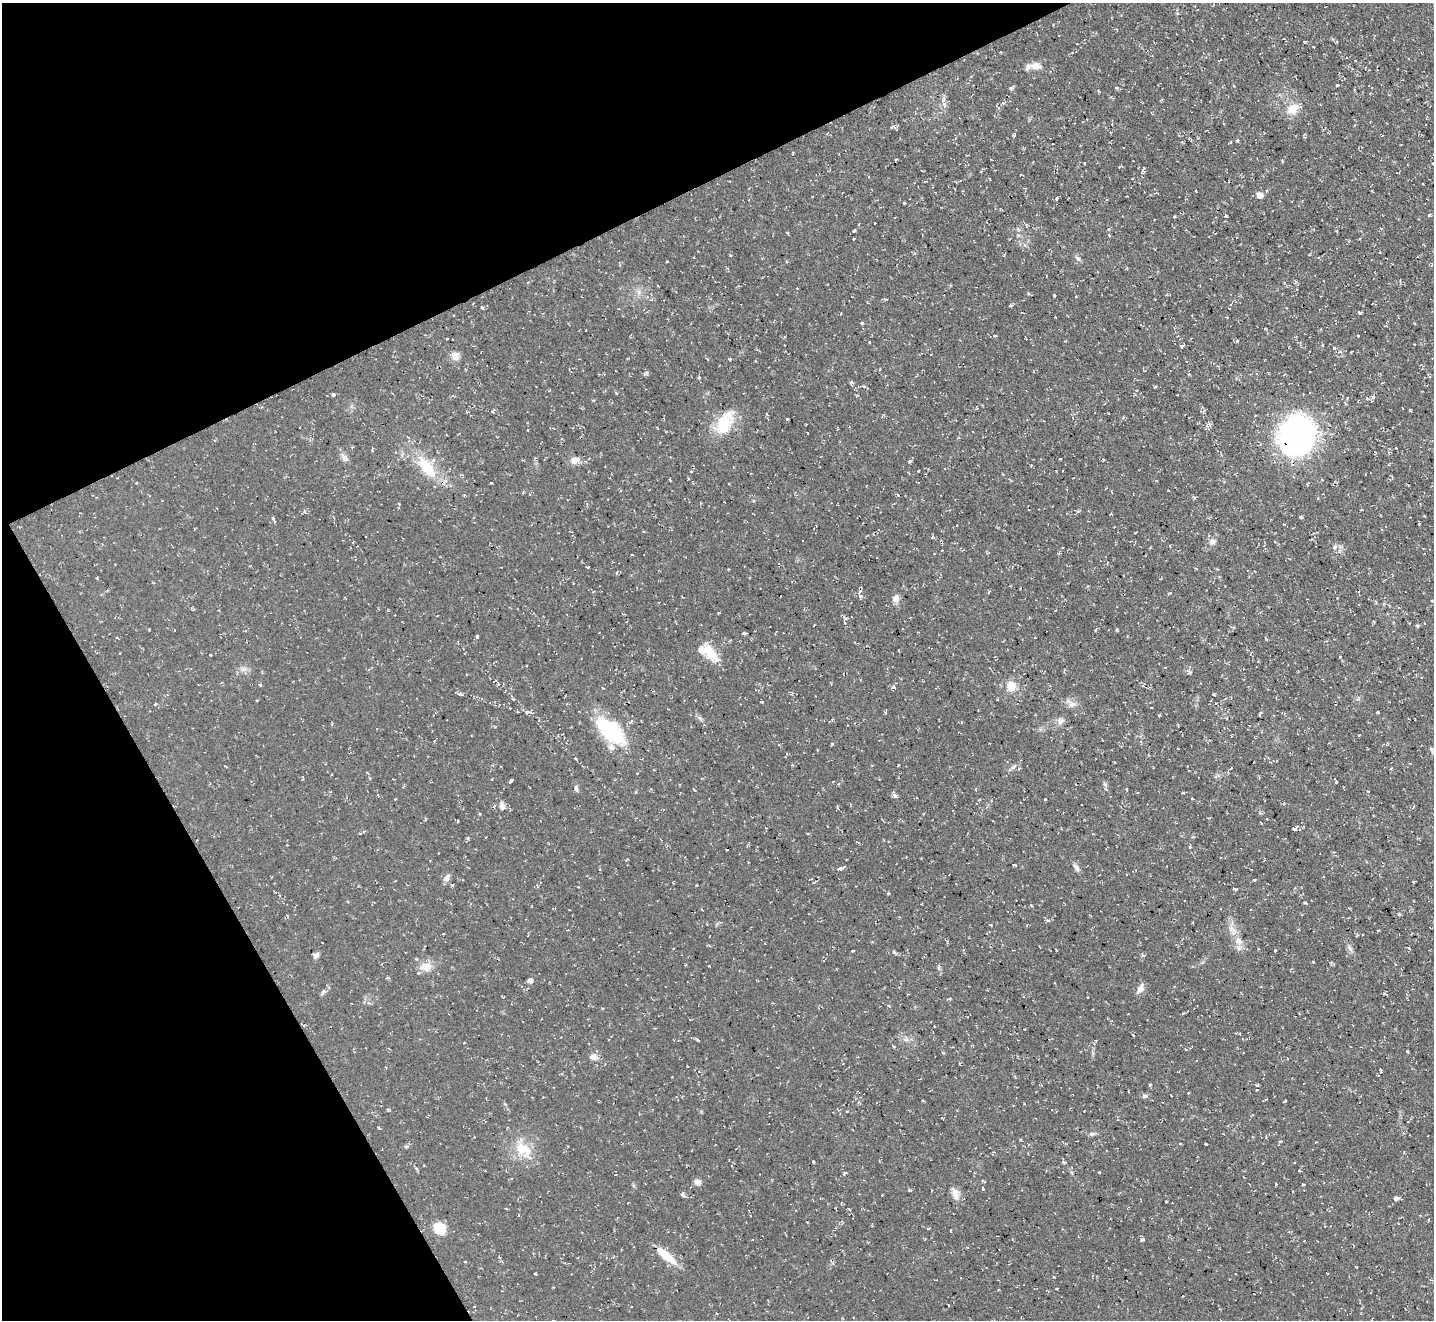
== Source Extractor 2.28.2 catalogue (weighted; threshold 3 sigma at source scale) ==
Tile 5 of 4 x 4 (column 1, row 2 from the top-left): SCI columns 1-1432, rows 2926-4243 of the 5727 x 5714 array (HDU 1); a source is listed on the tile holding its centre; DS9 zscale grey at full resolution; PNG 1436 x 1322 px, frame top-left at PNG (2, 3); no overlay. Shown black and unused: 25% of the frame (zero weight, under 2 of 3 exposures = <1% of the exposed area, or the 3 px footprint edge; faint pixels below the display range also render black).
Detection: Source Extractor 2.28.2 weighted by HDU 2 'WHT'; one run over the whole footprint, this tile lists its part. Background 0.0548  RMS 0.0065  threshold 0.0293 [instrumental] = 3 sigma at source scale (4.5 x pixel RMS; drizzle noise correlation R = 1.50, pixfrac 1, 0.05/0.05 arcsec/px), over >= 5 px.
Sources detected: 211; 10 cosmic-ray / hot-pixel residue — not listed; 6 inside a brighter listed object's ellipse — not listed separately; the other 195 listed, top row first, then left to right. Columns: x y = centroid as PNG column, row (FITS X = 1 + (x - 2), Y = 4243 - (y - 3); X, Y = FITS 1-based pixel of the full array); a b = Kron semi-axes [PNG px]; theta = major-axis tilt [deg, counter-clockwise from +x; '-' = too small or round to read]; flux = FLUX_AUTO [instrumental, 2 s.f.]
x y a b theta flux
1337 42 4 3 - 0.65
1036 66 12 9 -7 6.6
1337 85 3 3 - 1.2
1234 86 4 2 - 0.54
1011 88 5 4 - 1.4
1117 88 5 4 - 0.88
1003 103 4 4 - 1.1
1293 109 16 11 35 8.6
1014 135 4 3 - 1.5
896 159 4 3 - 0.67
1143 171 6 5 - 1.2
1132 178 2 2 - 0.58
990 179 3 2 - 0.68
1260 195 6 5 - 5.7
1056 199 4 4 - 1.1
904 203 3 3 - 1.7
1429 215 4 3 - 0.92
1226 216 3 3 - 0.97
1174 217 4 3 - 0.53
854 230 5 3 - 0.9
854 238 3 3 - 1.3
730 255 4 3 - 0.64
1078 258 9 5 -44 1.7
667 262 3 2 - 0.83
950 285 5 3 - 0.56
797 288 3 3 - 0.52
1030 294 5 2 - 0.85
1054 295 3 3 - 0.94
1010 306 4 3 - 0.93
482 307 4 3 - 0.81
1360 313 4 3 - 1.4
862 323 4 3 - 0.71
1358 335 3 2 - 0.75
447 339 3 2 - 0.66
869 342 3 2 - 0.53
1322 345 3 3 - 0.68
1181 346 3 3 - 2.7
1334 348 4 3 - 0.67
455 356 11 10 - 4.1
880 369 4 3 - 0.53
1189 375 6 2 -45 0.59
699 377 4 4 - 0.66
852 382 4 4 - 1.3
864 386 6 3 -35 0.94
1155 387 4 3 - 0.63
333 395 3 3 - 2.3
857 395 3 3 - 0.64
1373 397 6 3 -16 0.92
492 411 4 3 - 2.6
787 419 3 3 - 0.53
724 423 32 17 62 21
1209 425 8 5 56 2
527 430 3 2 - 0.37
1297 435 34 29 68 190
1389 453 5 3 - 0.74
345 458 11 7 -49 2.8
578 459 11 7 6 3.7
1060 459 3 3 - 1
910 461 5 3 - 0.73
427 467 31 14 -51 23
691 471 3 2 - 0.52
918 471 3 2 - 0.53
491 483 4 2 - 0.49
898 495 4 3 - 0.69
1194 497 9 3 -5 0.79
1362 510 3 2 - 0.57
1078 511 8 4 20 1.1
273 519 5 4 - 1.2
1419 524 3 3 - 0.58
933 537 6 3 -46 0.81
1212 542 8 7 - 2.7
1170 546 4 2 - 0.43
1335 547 6 4 88 1.2
632 555 3 2 - 0.5
588 567 4 3 - 0.56
617 572 5 3 - 0.6
97 578 3 3 - 0.74
1020 588 3 2 - 0.42
593 592 3 3 - 0.53
860 597 5 4 - 1.2
1337 598 3 2 - 0.79
896 599 9 8 - 3.4
1432 601 4 3 - 0.51
718 613 4 3 - 0.5
844 618 8 3 -76 1
627 621 3 2 - 0.57
1417 626 4 4 - 0.84
1095 630 4 3 - 0.59
1117 630 4 3 - 0.75
744 633 5 3 - 0.98
477 636 4 3 - 2.1
1267 639 3 2 - 0.95
710 653 23 11 -44 14
210 655 2 2 - 0.48
259 685 5 3 - 0.78
1011 686 13 11 -76 8.3
893 687 7 5 -15 1.3
460 694 7 3 -18 1.4
1214 694 3 2 - 1
513 699 5 3 - 0.61
762 702 3 2 - 0.87
1071 704 15 8 -38 4.1
1151 708 3 2 - 0.45
527 712 5 4 - 1.1
1378 712 3 3 - 0.99
1260 714 6 2 56 0.87
1061 721 10 8 35 2.8
495 726 4 2 - 0.66
610 730 37 16 -40 51
434 741 4 3 - 0.56
1431 749 7 4 -71 1.2
576 759 3 3 - 1.6
1014 767 8 5 44 1.7
1391 768 4 2 - 0.55
302 778 5 2 - 0.69
511 780 4 3 - 1.3
1336 782 3 3 - 0.76
1105 784 6 5 - 1.1
576 788 8 4 -84 1.6
895 796 5 4 - 2.1
1045 799 3 3 - 0.75
1192 799 3 2 - 0.87
1082 805 3 2 - 0.85
494 806 5 3 - 0.86
502 807 8 8 - 3
838 807 5 3 - 0.64
458 821 4 2 - 0.57
1295 828 10 5 23 1.8
1190 847 3 3 - 1.2
1076 868 13 5 -52 2.1
840 869 5 4 - 2.2
447 878 10 7 66 2.5
1254 880 4 3 - 0.67
1413 882 5 3 - 0.57
1235 889 4 3 - 1
888 893 4 3 - 0.82
1306 903 5 3 - 0.76
702 910 4 2 - 0.63
1048 920 6 3 -2 0.95
1231 929 10 6 80 3.4
1356 936 4 3 - 0.65
1238 941 14 9 -47 5.7
1409 948 3 3 - 0.68
1350 949 10 4 -57 1.8
1275 950 3 3 - 0.8
852 951 4 3 - 0.54
316 955 6 5 - 2
427 967 14 12 -53 6.4
530 981 4 4 - 3.6
1140 988 14 7 63 3.8
323 991 6 5 - 1.2
1088 997 3 2 - 0.53
1129 1014 2 2 - 0.56
1133 1035 3 2 - 0.6
561 1037 2 2 - 0.33
697 1040 5 3 - 0.87
893 1046 4 3 - 0.68
1407 1051 3 3 - 0.89
594 1057 10 8 -7 3.2
386 1068 4 2 - 0.44
1380 1070 4 2 - 0.68
1150 1085 3 3 - 0.81
1145 1096 7 5 0 1.4
1285 1101 4 2 - 0.61
599 1102 4 2 - 0.54
1092 1134 8 5 0 1.5
1280 1141 6 3 10 0.63
1180 1143 4 2 - 0.55
1206 1144 3 3 - 0.77
406 1147 6 4 1 0.85
523 1150 27 15 -41 16
813 1162 3 3 - 0.64
1064 1162 7 4 -28 0.98
1294 1162 3 2 - 0.5
1299 1171 3 2 - 0.78
1099 1172 3 3 - 0.47
845 1173 4 3 - 0.97
974 1173 3 2 - 0.52
697 1182 7 6 - 3.7
1303 1184 3 2 - 0.79
983 1189 3 3 - 1.5
909 1190 4 3 - 1
955 1194 13 9 -88 4.4
683 1195 6 4 -47 2
1396 1199 5 4 - 2.1
1166 1201 3 3 - 0.99
1429 1219 4 2 - 0.52
440 1228 14 11 -43 12
928 1228 4 2 - 0.62
950 1231 4 2 - 0.69
1143 1240 6 4 7 0.87
666 1256 31 8 -40 13
500 1257 4 3 - 0.85
465 1262 3 3 - 0.52
1056 1289 2 2 - 0.58
Overlapping masked pixels (flux is a lower limit): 1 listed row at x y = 1297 435
Unlisted compact peaks at least as high as the median listed source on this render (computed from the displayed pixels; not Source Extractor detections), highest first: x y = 1237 341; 1257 1085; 1410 410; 1305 42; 1159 715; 535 1274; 1237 141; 1190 672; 388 1110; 468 838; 832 744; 1399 914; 1300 517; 1054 1277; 1282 161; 244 669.